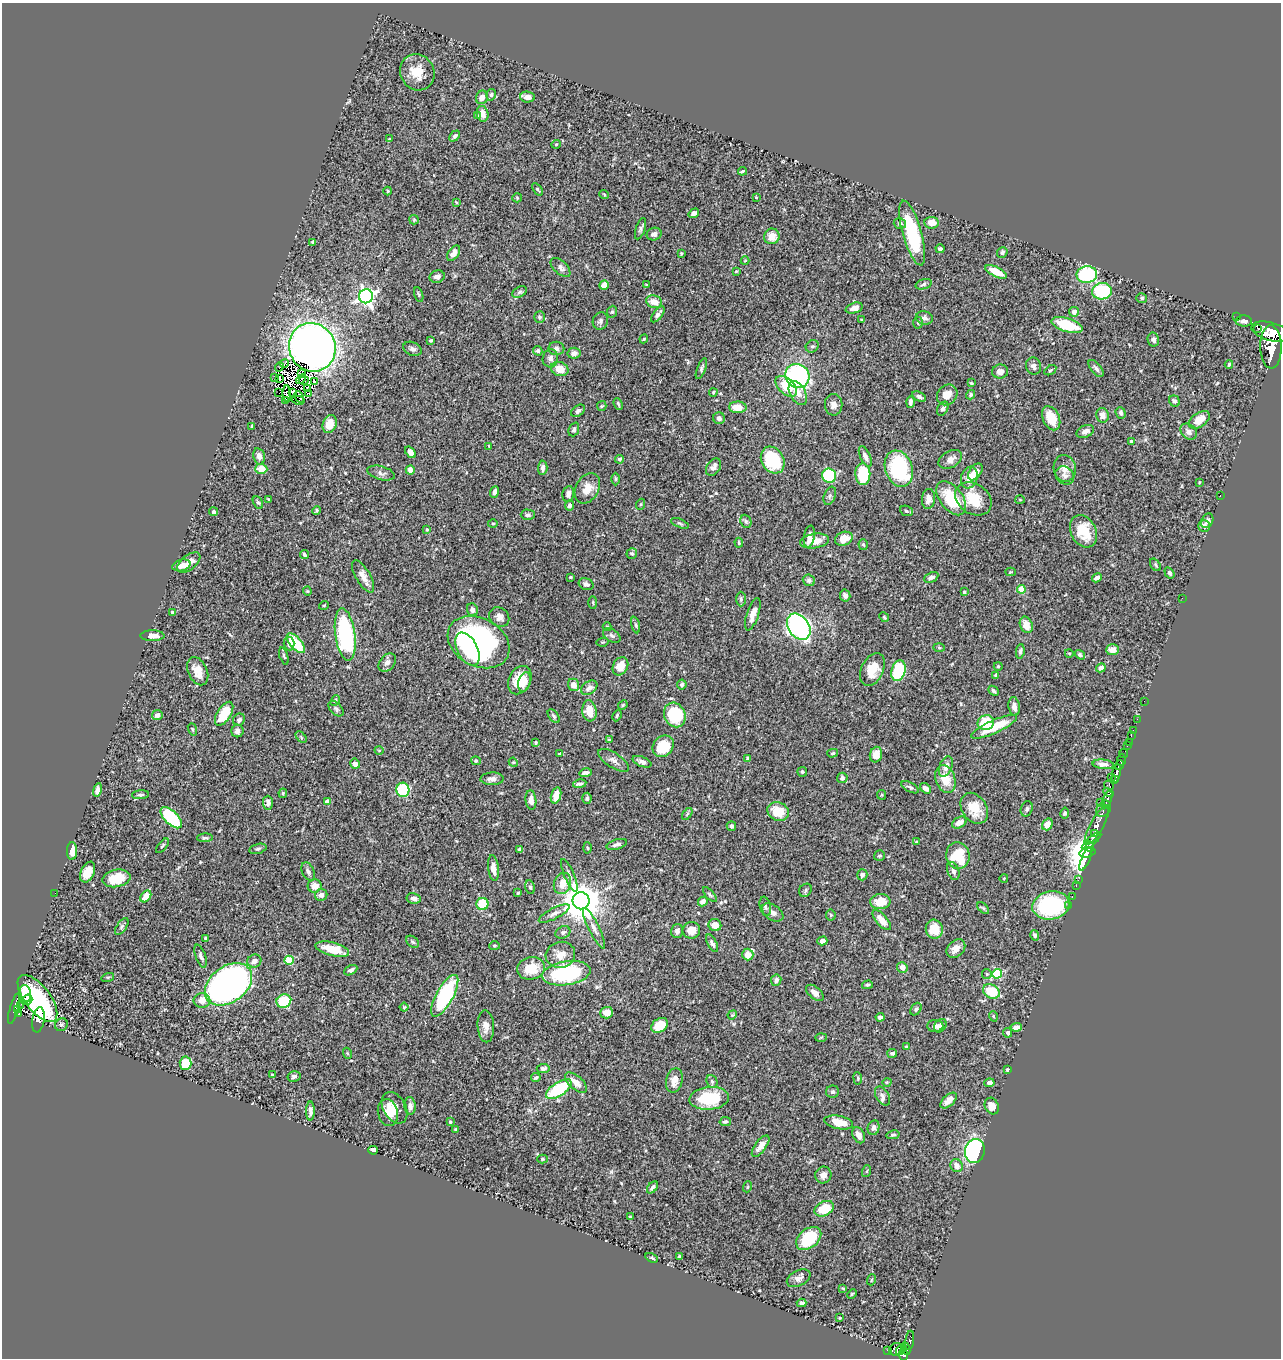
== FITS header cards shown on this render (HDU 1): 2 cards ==
NAXIS1  =                 1279
NAXIS2  =                 1356

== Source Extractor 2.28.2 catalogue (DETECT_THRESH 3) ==
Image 1279 x 1356 px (HDU 1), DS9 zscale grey, 1 PNG px = 1 image px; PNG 1283 x 1360 px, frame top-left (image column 1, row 1356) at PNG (2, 3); each listed source drawn as its Kron ellipse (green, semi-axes under 4 px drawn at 4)
Background 0.464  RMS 0.023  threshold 0.0689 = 3 sigma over >= 5 px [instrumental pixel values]
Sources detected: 471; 5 with non-positive FLUX_AUTO (blend fragments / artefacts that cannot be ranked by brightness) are neither listed nor drawn; the other 466 listed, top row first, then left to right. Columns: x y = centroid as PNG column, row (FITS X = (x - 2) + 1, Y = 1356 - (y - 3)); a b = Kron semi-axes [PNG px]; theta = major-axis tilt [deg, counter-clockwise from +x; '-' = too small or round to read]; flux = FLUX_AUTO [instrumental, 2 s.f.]
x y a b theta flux
417 72 18 17 - 31
491 95 6 5 - 3.2
482 97 7 6 - 11
528 97 7 5 -4 9
483 114 8 6 -77 11
478 115 4 3 - 1.6
455 136 6 4 49 3
389 139 3 2 - 0.97
556 144 5 4 - 1.6
742 171 4 2 - 2.3
537 189 7 3 -54 2.2
388 191 4 4 - 1.4
604 194 5 3 - 1.3
756 197 3 3 - 1.3
517 198 5 4 - 1.8
456 202 3 2 - 1.2
694 213 6 4 35 5.4
414 220 5 4 - 1.9
900 223 6 5 - 4.2
932 223 7 6 - 18
640 229 11 5 71 4.2
912 233 33 9 -74 110
654 234 7 6 - 6.6
772 236 8 7 - 17
312 242 4 3 - 1.8
940 249 4 4 - 3.3
1002 252 5 5 - 4
454 253 8 5 55 9.3
681 253 4 3 - 1.6
745 261 4 3 - 0.95
560 267 12 6 -43 6.6
736 271 3 3 - 1.2
996 272 12 5 -26 25
1087 275 10 8 7 130
437 277 8 6 14 7.8
923 284 8 5 18 3
604 285 5 4 - 12
646 285 3 2 - 1.3
1102 291 10 8 10 86
519 292 8 5 27 3
419 294 8 3 -71 1.9
366 296 7 7 - 580
1142 298 5 4 - 2.5
654 302 8 6 -19 17
854 308 9 5 18 10
612 312 6 5 - 2.2
1074 312 5 5 - 7.6
658 314 9 4 53 5.4
540 317 6 5 - 2.6
1237 317 2 2 - 4.8
924 318 8 6 -14 5.8
862 320 3 3 - 1.9
600 321 9 7 71 4.6
1244 321 8 5 -1 5.3
918 323 6 4 -89 2.5
1067 325 16 6 -17 57
1257 328 2 2 - 3800
1272 332 21 9 -15 3300
644 339 4 4 - 1.4
431 340 4 2 - 1.9
1153 340 7 6 - 4.5
812 346 7 5 36 3.4
312 347 25 23 -62 1300
1271 347 21 10 -89 4300
556 348 8 6 -1 6.1
412 349 9 6 -24 4.6
538 351 5 4 - 2.3
574 353 6 5 - 7.1
550 358 9 8 - 6.2
284 363 4 2 - 2.3
1229 364 4 3 - 2.2
1033 366 8 7 - 5.8
279 367 4 2 - 1.1
1096 368 10 5 -51 4.4
560 369 9 7 -21 23
701 369 11 4 68 3.4
1050 370 6 3 33 1.8
1000 371 8 7 - 7.7
302 374 3 2 - 0.85
797 376 12 11 - 240
275 377 2 2 - 0.85
279 379 3 2 - 0.92
301 379 6 2 42 1.3
304 380 5 2 - 0.36
315 381 3 2 - 3.7
971 383 3 3 - 1.6
786 386 13 7 -42 41
307 389 3 2 - 2.2
293 392 3 2 - 1.5
713 392 4 3 - 1.6
279 393 3 2 - 2.1
309 393 3 2 - 5
798 393 13 7 -61 14
287 394 8 4 -86 0.25
947 395 11 9 46 16
971 395 5 4 - 2.9
919 396 7 4 -28 4.9
299 397 6 3 -63 1.9
298 400 6 2 -11 1.7
285 401 3 2 - 7.5
1174 401 6 5 - 3
910 402 6 3 89 4.6
618 404 6 3 -66 2.4
834 405 10 8 -89 9.5
602 406 5 4 - 1.8
738 407 8 5 -1 21
943 409 7 5 59 4.5
578 411 8 5 36 4.7
1121 413 6 5 - 4.6
1102 415 7 6 - 8.4
719 418 6 6 - 6.4
1051 418 13 8 -65 30
1199 420 12 7 34 24
330 424 9 7 70 24
252 426 4 3 - 2.3
574 429 7 5 68 3.2
1085 431 9 6 23 8
1189 432 9 7 -42 8
1131 442 3 3 - 2.4
489 446 4 4 - 1.5
410 452 6 4 -51 6
259 456 8 5 -78 7.6
865 456 11 5 -66 8.1
620 459 4 4 - 3
950 459 13 8 29 9.6
773 460 14 11 -60 83
713 467 9 6 57 7.6
543 468 7 4 87 6.3
1065 468 13 11 -77 13
261 469 6 5 - 24
899 469 19 13 -70 130
410 470 4 4 - 9.2
975 472 9 5 55 16
381 473 14 6 -14 5.6
863 474 11 7 -89 65
1065 475 10 8 -39 6.4
829 476 7 7 - 120
969 477 11 8 71 16
616 479 6 4 90 1.9
1199 482 3 2 - 0.97
587 488 16 11 59 19
495 492 6 4 68 5.4
568 494 8 5 79 5.8
830 496 9 5 69 3.6
1220 496 2 2 - 0.94
951 498 19 11 -52 59
269 499 3 2 - 1.5
928 499 10 6 86 9.5
973 499 19 15 -34 44
1020 499 5 3 - 1.3
258 502 7 4 -60 2.6
641 504 5 3 - 1.5
569 505 5 4 - 4.3
317 510 4 3 - 1.9
906 511 6 5 - 2.9
213 512 4 4 - 3.1
528 515 7 5 -1 3.9
746 521 7 5 -68 2.7
1207 521 8 5 60 4.2
493 523 5 3 - 1.5
680 523 9 4 -23 2.9
1204 526 6 5 - 6.9
427 529 4 4 - 1.5
1083 531 17 12 -63 40
809 537 11 5 80 10
844 539 9 7 20 19
815 541 14 7 9 23
739 543 5 3 - 1.8
863 545 5 4 - 2.6
304 554 4 3 - 3
632 554 5 5 - 2.9
189 562 13 7 39 12
181 565 9 5 15 10
1155 565 7 4 -53 2.5
1011 572 5 4 - 1.7
1169 573 6 4 -57 3.3
363 576 18 7 -60 14
570 577 3 2 - 1.5
931 577 7 4 27 5.6
1097 578 5 4 - 4.6
809 580 6 6 - 4.4
586 584 8 5 -22 4.8
1021 589 4 4 - 27
307 591 4 4 - 1.6
964 592 3 3 - 2.3
845 595 6 5 - 5.6
1182 598 3 2 - 2.8
741 599 7 5 -90 3
593 602 6 3 -90 1.8
324 605 5 3 - 1.3
472 610 6 5 - 5.8
173 613 4 3 - 7.5
753 614 17 6 72 12
499 617 11 9 -42 8.6
884 617 5 4 - 1.9
636 625 8 3 -79 2.3
1026 625 8 6 -66 17
607 627 4 4 - 1.7
799 627 14 10 -55 400
345 635 26 10 -82 230
612 635 9 6 -31 4.7
152 636 12 5 -1 11
479 642 33 24 -28 380
603 642 6 4 11 1.8
289 643 7 5 -86 6.9
296 643 12 5 -48 56
939 648 6 4 -3 1.6
468 649 18 10 -63 50
1113 650 6 5 - 13
1020 651 7 4 84 3
1069 653 4 3 - 1.2
1080 655 6 4 -35 3.1
284 656 9 4 -72 2.5
387 662 10 7 48 7.7
620 666 9 7 62 20
998 666 4 4 - 1.7
1101 668 5 4 - 4.7
872 669 17 11 65 29
198 671 15 9 -65 17
898 671 10 7 75 81
996 675 4 3 - 2.4
520 680 15 11 64 34
524 682 10 6 74 9.9
573 685 6 5 - 11
682 685 5 4 - 2.9
589 688 9 6 36 7.8
993 691 6 4 -43 2.9
335 700 6 4 51 2.6
1144 701 2 2 - 7.6
623 705 5 4 - 1.9
1014 706 9 5 -82 8.7
336 709 9 5 -45 3.4
589 711 10 7 -82 19
224 714 13 6 58 47
157 715 5 5 - 6.8
675 715 12 10 -66 89
554 716 8 4 -53 3.1
617 716 6 4 65 2.1
1137 719 2 2 - 7.2
239 720 6 5 - 5.2
986 723 8 7 - 45
994 727 25 6 24 48
192 729 6 4 -71 2
1133 730 2 2 - 7.8
237 731 6 6 - 6.7
1131 736 2 2 - 11
301 737 7 4 -47 2.2
609 740 4 3 - 1.8
1129 742 2 2 - 5.8
536 743 3 3 - 1.7
663 746 11 9 49 45
1127 746 2 2 - 10
379 750 5 3 - 1.2
560 753 4 2 - 1.5
833 753 5 4 - 2.2
1124 753 5 3 - 66
876 755 8 6 76 15
748 758 4 3 - 2.6
614 760 17 7 -33 8.5
1121 760 6 3 85 280
476 761 5 4 - 1.8
513 762 5 4 - 1.6
642 762 10 5 -22 6.3
355 764 5 4 - 8.5
1103 764 10 5 -5 5.9
1120 765 5 4 - 380
946 767 11 6 69 10
802 772 5 4 - 2.1
585 773 6 3 10 4.6
1116 773 9 3 78 500
1111 777 3 2 - 67
842 778 5 5 - 3.4
492 779 11 6 2 7.5
945 779 14 10 -71 28
1115 779 3 2 - 88
580 784 7 3 11 4
1109 785 5 4 - 140
910 787 9 4 -28 3.5
925 788 6 4 -35 7.2
98 790 7 4 77 6.7
403 790 7 6 - 97
283 793 5 4 - 2.4
1108 793 5 3 - 150
140 795 8 4 4 3.1
556 795 8 5 74 19
882 795 5 4 - 1.8
587 798 5 4 - 3.6
531 800 10 5 -84 8.3
1107 800 10 3 68 320
327 802 4 4 - 13
268 803 7 5 -88 5.3
1100 803 2 2 - 6.1
974 808 17 12 -56 31
1027 809 8 6 72 3.9
1104 809 9 6 55 400
778 811 11 9 -21 35
1065 813 5 4 - 3
687 814 7 3 54 1.8
171 818 13 6 -44 110
959 822 8 5 28 9.4
1047 824 6 5 - 16
1097 825 22 6 61 1500
731 826 5 4 - 4.6
1094 833 4 3 - 330
205 838 8 4 3 2.9
1091 841 12 4 40 300
916 842 3 3 - 1.4
617 844 10 5 16 5.4
162 846 9 3 50 2.2
1090 846 5 3 - 330
587 848 5 3 - 1.9
258 849 9 5 15 3.4
520 849 4 3 - 4.8
72 851 9 5 87 12
1087 852 8 5 15 480
879 856 5 5 - 2.7
958 856 13 11 -76 70
1086 859 12 4 66 440
493 868 13 5 -83 12
308 871 10 6 -67 4.7
953 871 9 5 -70 5.7
88 872 11 6 65 24
569 875 17 5 -67 6.9
862 875 5 5 - 5
116 878 14 8 12 38
1004 878 4 3 - 1
1078 880 2 2 - 6.2
562 883 11 8 70 20
1076 885 3 2 - 14
315 886 7 6 - 14
530 887 7 5 -78 3.5
805 890 7 5 53 3
55 893 2 2 - 2.2
518 893 3 2 - 1.3
321 895 6 6 - 6.5
710 895 9 4 -48 2.8
146 896 6 4 51 19
1072 897 3 2 - 13
414 898 7 5 -12 7.1
581 901 8 8 - 4600
703 902 5 4 - 7.5
880 902 10 7 4 26
482 904 6 6 - 50
1051 905 19 14 10 150
1069 905 3 3 - 3.9
765 906 10 5 -77 4.1
983 908 7 4 -45 2.6
773 912 12 7 -34 8.8
554 913 17 5 27 6.9
831 915 5 5 - 1.9
882 920 12 5 -49 15
715 925 6 6 - 15
122 927 9 4 55 3.4
594 928 22 5 -64 9.4
934 929 9 8 - 26
691 930 9 8 - 17
677 931 7 6 - 5.5
563 932 7 6 - 4.2
1035 935 5 4 - 3.3
206 938 3 3 - 2.4
822 941 5 4 - 8.9
412 942 7 5 -41 2.6
712 943 9 4 -63 5.7
494 946 5 4 - 1.9
332 949 17 6 -14 34
956 949 10 8 45 13
560 955 15 13 13 19
748 955 6 5 - 18
201 956 12 5 -71 5.1
289 960 4 4 - 68
254 961 7 6 - 7.1
902 967 5 5 - 9.5
531 968 14 11 14 34
351 970 7 4 28 4.8
566 973 24 11 8 170
987 974 5 4 - 2.1
997 974 5 5 - 84
108 977 6 4 17 2.2
776 980 6 5 - 5.7
228 984 26 18 37 650
867 985 5 4 - 2.3
991 991 9 6 -27 45
815 993 10 6 -39 7.2
25 994 9 6 -83 26
445 996 23 8 61 160
37 998 28 12 -52 230
27 1000 5 5 - 13
202 1000 8 7 - 13
284 1001 7 6 - 56
20 1006 3 2 - 5.2
404 1007 4 4 - 1.6
14 1009 16 4 75 150
17 1009 4 2 - 14
916 1009 7 5 53 3.4
607 1013 6 6 - 13
18 1014 3 2 - 5.9
732 1015 5 3 - 1.5
993 1016 5 3 - 1.3
880 1017 4 4 - 4.6
38 1020 13 6 80 20
61 1025 6 6 - 3
660 1025 9 6 35 31
486 1026 16 8 -87 11
935 1026 8 6 2 8.9
940 1026 7 5 53 6.4
1016 1027 6 4 8 7.2
1007 1033 5 4 - 3.3
821 1037 6 4 2 1.7
906 1046 4 3 - 1.4
347 1053 5 3 - 1.4
892 1053 5 4 - 3.6
186 1063 7 6 - 30
543 1068 6 4 4 4.5
1008 1070 4 3 - 2.7
272 1075 3 3 - 1.6
294 1076 6 5 - 4.4
536 1078 5 4 - 2.6
858 1078 6 4 -83 2.1
674 1081 12 8 77 13
712 1081 6 5 - 3.2
887 1082 4 3 - 1.2
576 1083 13 6 -41 17
989 1083 5 4 - 6.3
559 1089 14 7 33 99
833 1092 6 6 - 3.4
882 1096 10 6 -60 5.9
709 1098 20 11 5 71
949 1101 10 5 43 12
410 1106 9 5 -85 6.8
992 1106 8 6 -64 12
395 1108 17 11 -60 17
310 1111 9 4 89 6.7
388 1113 13 10 -76 15
450 1122 3 3 - 1.6
725 1122 6 4 11 3.2
839 1122 14 6 -11 20
874 1128 7 6 - 5
456 1130 3 3 - 2.2
859 1135 8 5 -64 9.5
893 1135 6 4 12 2.2
761 1146 12 5 53 9.6
373 1150 5 4 - 6.2
975 1151 12 10 78 220
542 1159 5 4 - 1.8
956 1166 7 6 - 8.1
867 1171 6 4 72 1.7
823 1175 8 8 - 7.4
652 1187 7 4 50 4.9
747 1187 5 3 - 1.4
824 1209 10 7 26 43
630 1217 3 3 - 1.7
809 1238 14 9 39 64
679 1256 3 3 - 1.9
652 1258 6 3 -27 2.1
799 1278 12 7 25 7.5
871 1280 5 3 - 1.4
843 1288 3 3 - 1.5
852 1294 5 4 - 1.7
802 1303 5 4 - 4.6
840 1318 3 3 - 1.4
910 1340 10 3 83 130
896 1349 7 6 - 280
906 1349 6 4 -67 170
887 1350 3 2 - 12
900 1350 5 3 - 120
903 1354 6 4 -82 350
At the frame edge (FLAGS 8, measured only in part): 1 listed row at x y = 1272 332
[5 non-positive-flux detections neither listed nor drawn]